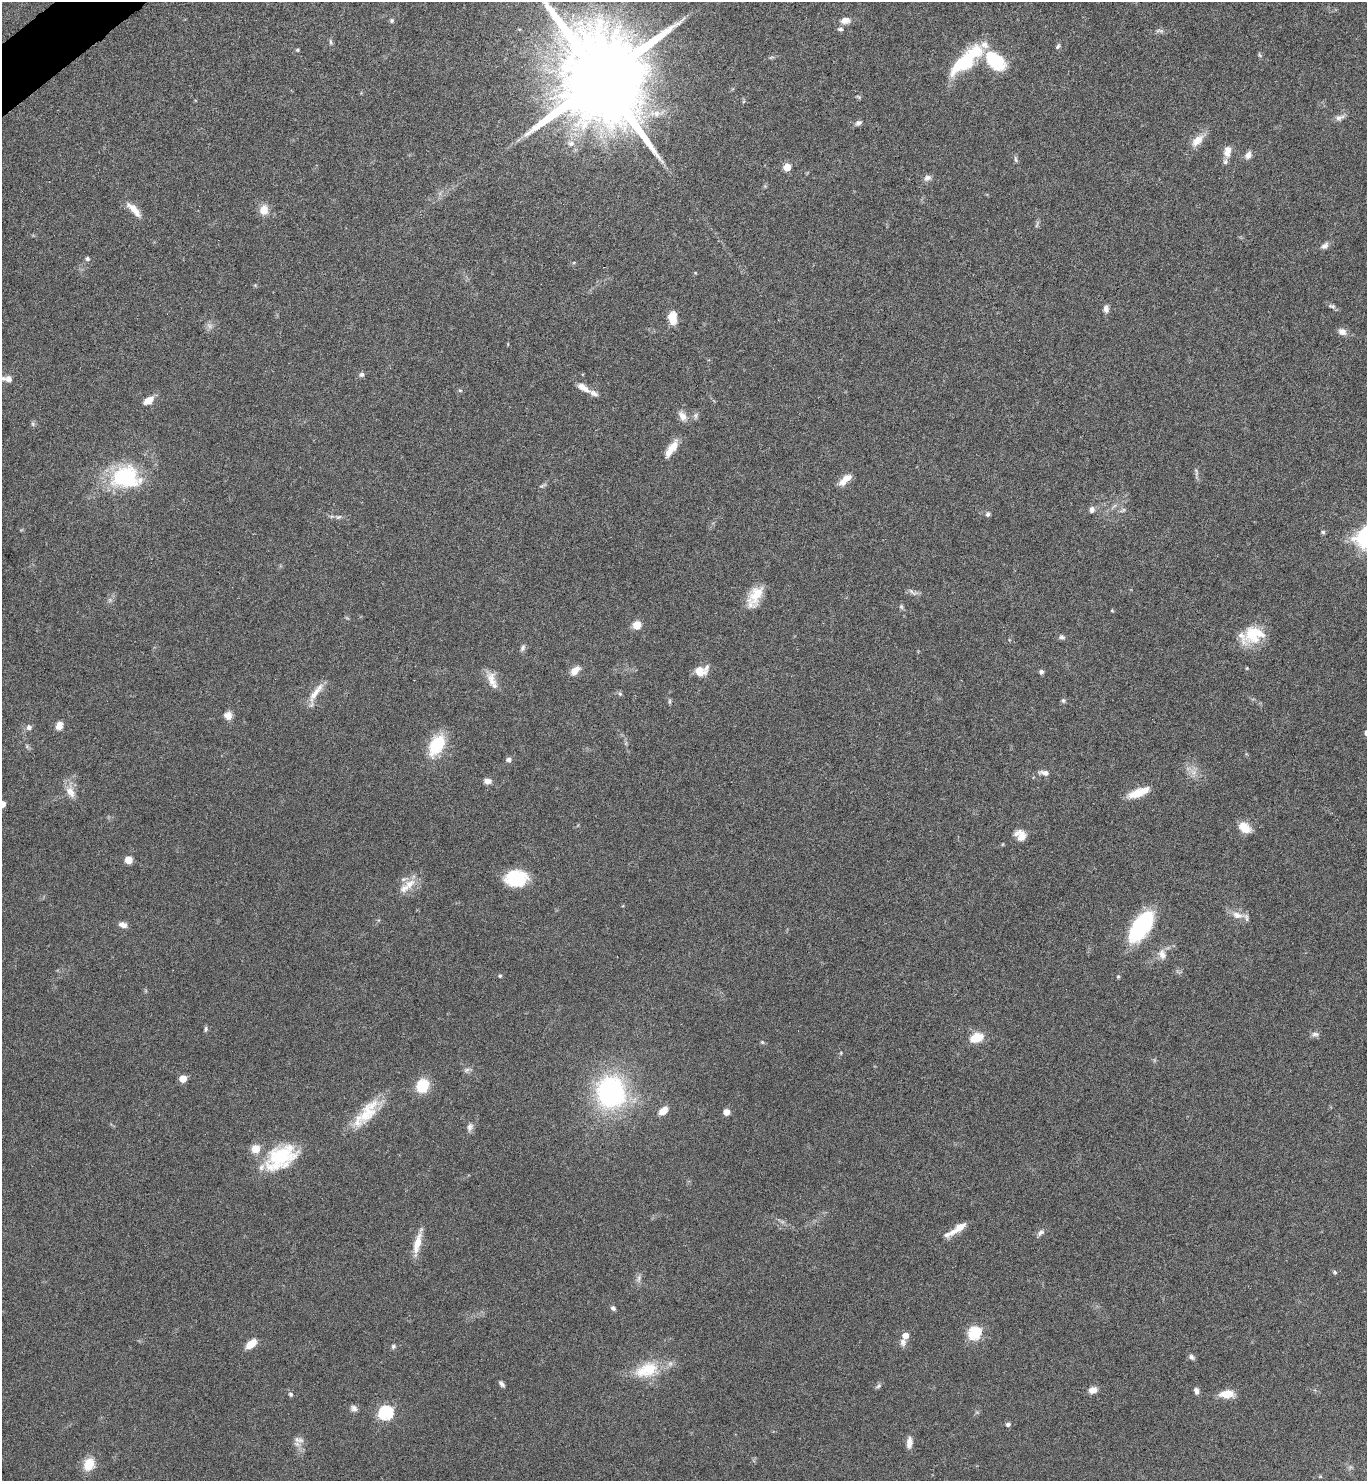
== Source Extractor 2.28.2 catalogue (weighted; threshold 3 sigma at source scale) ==
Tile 11 of 4 x 4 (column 3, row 3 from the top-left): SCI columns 2889-4253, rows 1484-2962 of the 5914 x 5919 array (HDU 1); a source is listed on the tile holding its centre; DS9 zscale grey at full resolution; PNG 1369 x 1483 px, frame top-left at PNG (2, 2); no overlay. Shown black and unused: <1% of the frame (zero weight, under 3 of 6 exposures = <1% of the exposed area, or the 3 px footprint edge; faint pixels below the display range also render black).
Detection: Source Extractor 2.28.2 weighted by HDU 2 'WHT'; one run over the whole footprint, this tile lists its part. Background 0.0645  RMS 0.0039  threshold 0.0161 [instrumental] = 3 sigma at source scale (4.09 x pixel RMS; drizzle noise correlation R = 1.36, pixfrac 0.8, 0.05/0.05 arcsec/px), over >= 5 px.
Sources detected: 140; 2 too faint to see at this stretch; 1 inside a brighter object's white glare — not listed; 10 inside a brighter listed object's ellipse — not listed separately; the other 127 listed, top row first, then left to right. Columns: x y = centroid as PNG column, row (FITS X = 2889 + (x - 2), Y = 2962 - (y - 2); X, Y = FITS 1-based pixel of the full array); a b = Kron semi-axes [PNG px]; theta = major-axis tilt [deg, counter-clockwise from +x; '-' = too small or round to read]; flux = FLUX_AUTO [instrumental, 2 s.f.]
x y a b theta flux
392 20 6 6 - 0.71
845 20 11 8 9 2.9
840 29 8 5 6 0.79
1159 31 13 5 -7 1.1
331 42 9 4 -78 0.78
1058 46 8 5 67 0.76
297 50 5 4 - 0.49
1260 55 7 4 -46 0.53
995 61 27 17 -43 18
963 63 39 16 41 23
601 79 31 20 -58 11000
1339 118 13 8 18 1.8
858 123 9 6 25 1.2
1197 141 18 10 46 4.7
571 143 9 8 - 2
1227 152 14 8 78 3.3
1248 155 9 7 49 2
1016 159 9 5 -73 0.82
787 167 5 5 - 8.6
927 178 10 7 20 1.6
134 209 24 8 -47 4.3
264 210 11 9 82 4.4
1037 224 13 4 74 0.78
1325 246 11 7 38 1.5
87 259 5 5 - 0.9
574 263 5 3 - 0.38
695 273 4 4 - 0.34
1332 306 10 6 -15 1
1106 309 9 6 -85 1.8
673 318 15 9 -88 5.3
1342 332 10 8 -20 2.3
362 374 6 6 - 0.93
8 379 9 9 - 1.9
583 387 19 8 -32 3.5
460 390 6 4 0 0.5
148 400 15 8 32 3.2
696 415 10 6 74 1.1
682 416 15 9 -59 2.8
33 424 6 6 - 0.7
671 448 23 8 55 5.3
1196 473 9 4 81 0.87
126 477 32 24 -3 32
845 480 17 7 41 4.1
543 486 13 4 28 0.84
1092 510 8 7 - 1.5
1123 510 9 4 35 0.78
988 514 6 5 - 1.1
338 517 9 5 26 0.88
1323 532 6 5 - 0.57
913 592 17 5 -31 1.3
756 594 26 14 63 8
901 607 7 5 -69 0.72
1112 610 4 4 - 0.34
637 625 10 9 - 3.5
1251 635 30 17 -56 9.4
1062 637 7 6 - 1
522 648 10 6 69 1.1
1247 668 4 4 - 0.33
575 671 12 7 45 3.5
700 671 9 7 -27 6.2
1041 672 6 5 - 0.95
491 678 18 13 -69 4.5
316 692 34 8 55 4.8
620 694 6 5 - 0.67
1063 700 7 6 - 0.72
670 701 8 4 -90 0.56
228 715 10 9 - 2.6
59 725 10 8 67 2.6
29 727 8 8 - 1.4
437 745 27 16 62 15
508 760 6 6 - 1.2
1193 772 11 7 -40 2.4
1044 773 14 6 -8 1.8
488 781 9 7 4 1.9
70 792 15 9 -60 4
1138 793 28 9 20 6.5
2 804 5 4 - 4.2
1244 827 13 9 -35 6
1020 835 15 11 -40 3.8
1003 844 5 3 - 0.32
129 860 5 5 - 8.4
516 878 23 17 0 16
409 884 18 12 41 5.1
1237 915 20 9 -12 3.5
123 925 10 6 -16 2
1141 927 35 17 55 32
1162 954 15 10 -72 2.9
500 976 5 4 - 0.5
206 1029 7 5 81 0.76
1315 1034 11 6 11 1.3
977 1038 17 10 20 6.3
841 1053 6 3 89 0.36
467 1070 8 6 22 1.1
183 1079 5 5 - 5.9
422 1086 13 11 58 12
611 1092 29 26 -86 67
663 1111 10 6 41 4.1
726 1112 6 6 - 3
367 1113 34 20 55 13
470 1127 11 7 74 1.6
280 1157 39 24 34 24
958 1228 24 7 35 4.6
1041 1232 11 7 38 1.4
417 1243 33 7 76 5.5
1335 1272 6 5 - 0.55
639 1278 13 5 80 1.4
613 1308 7 5 -44 0.9
975 1333 6 6 - 42
906 1335 5 5 - 3.8
903 1342 11 8 -89 1.8
251 1344 12 7 39 5.1
393 1346 6 6 - 0.75
1191 1357 8 6 -36 1.1
647 1370 36 20 17 14
502 1384 8 5 -48 1
878 1386 9 5 34 0.83
1093 1390 9 7 11 3.2
1196 1391 8 6 -76 1.4
290 1394 7 6 - 0.74
1227 1394 17 9 3 4.8
354 1408 9 8 - 1.4
386 1413 7 7 - 47
1008 1424 5 5 - 1.1
299 1440 15 8 -11 2
909 1442 15 7 86 2.6
89 1464 14 11 65 7.2
1320 1476 6 4 1 0.4
Isophote crosses this tile's border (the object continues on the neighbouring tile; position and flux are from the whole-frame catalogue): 2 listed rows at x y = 601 79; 2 804